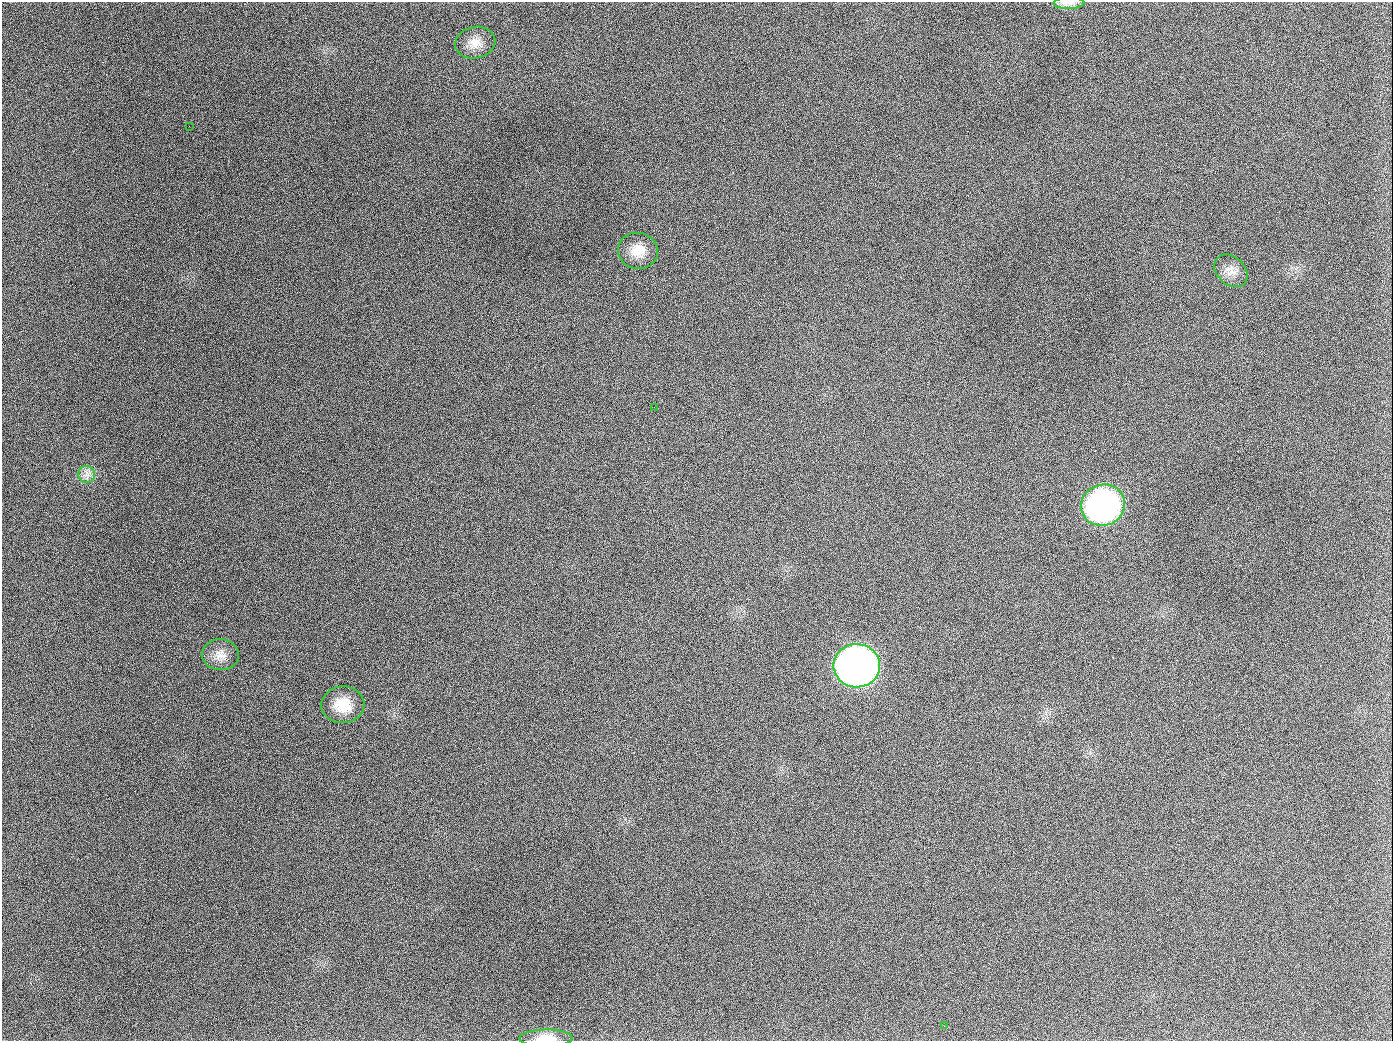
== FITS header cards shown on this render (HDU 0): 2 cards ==
NAXIS1  =                 1391
NAXIS2  =                 1039

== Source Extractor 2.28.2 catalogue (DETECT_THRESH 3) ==
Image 1391 x 1039 px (HDU 0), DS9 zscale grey, 1 PNG px = 1 image px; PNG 1395 x 1043 px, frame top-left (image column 1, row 1039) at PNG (2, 2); each listed source drawn as its Kron ellipse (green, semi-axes under 4 px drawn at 4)
Background 1940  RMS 80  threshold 240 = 3 sigma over >= 5 px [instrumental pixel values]
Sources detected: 13; all 13 listed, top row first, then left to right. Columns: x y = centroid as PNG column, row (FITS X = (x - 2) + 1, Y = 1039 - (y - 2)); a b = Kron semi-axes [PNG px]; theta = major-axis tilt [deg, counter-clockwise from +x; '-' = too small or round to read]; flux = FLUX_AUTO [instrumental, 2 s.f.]
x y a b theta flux
1069 3 15 6 2 2.7e+04
475 43 20 16 11 7.6e+04
189 126 2 2 - 4.7e+03
638 251 20 18 -10 1.0e+05
1231 271 19 14 -42 5.9e+04
654 407 2 2 - 2.8e+03
87 474 8 8 - 3.3e+04
1103 505 22 20 20 1.8e+06
220 655 18 15 -3 6.7e+04
857 666 23 22 - 4.3e+06
343 705 21 18 2 1.4e+05
944 1026 3 2 - 4.4e+03
546 1038 27 8 0 8.5e+04
At the frame edge (FLAGS 8, measured only in part): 1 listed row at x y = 546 1038